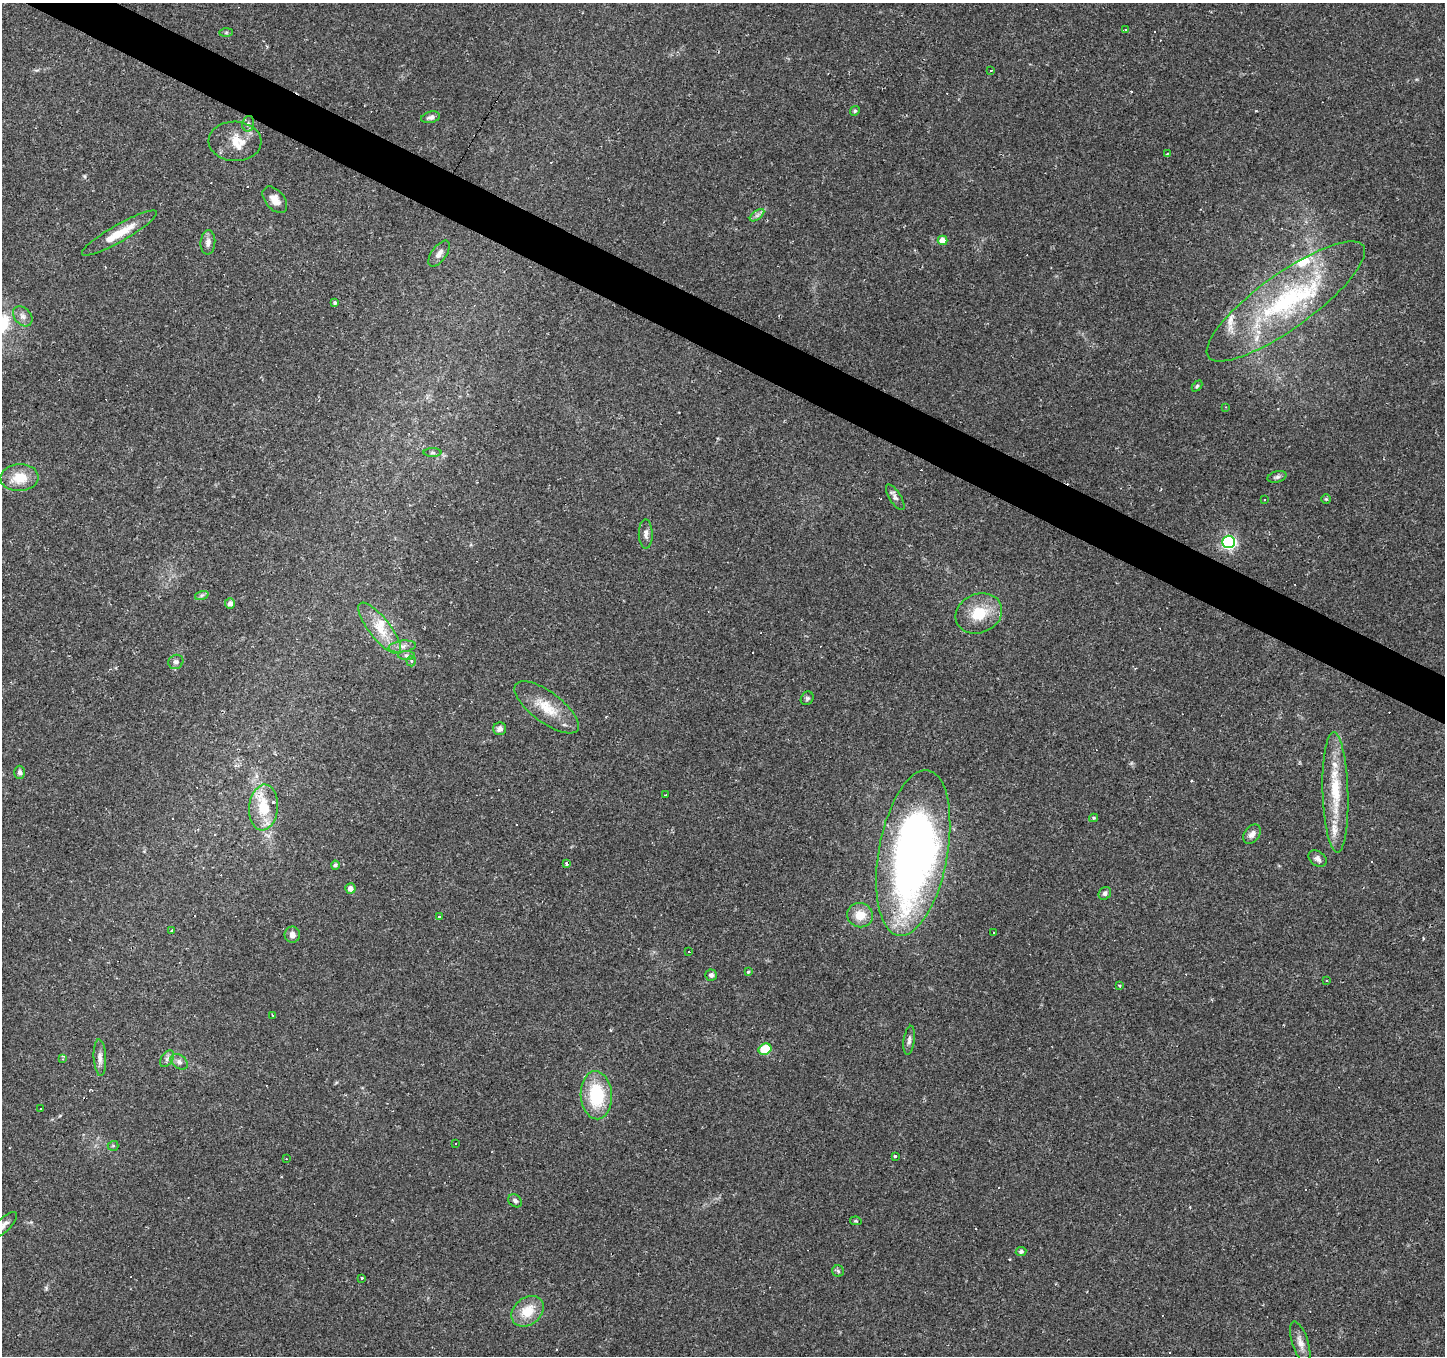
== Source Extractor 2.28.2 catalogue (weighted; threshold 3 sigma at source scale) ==
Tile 11 of 4 x 4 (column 3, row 3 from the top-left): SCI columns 2888-4330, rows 1547-2900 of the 5776 x 5869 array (HDU 1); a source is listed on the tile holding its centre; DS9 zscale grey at full resolution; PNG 1447 x 1358 px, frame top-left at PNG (2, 3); each listed source drawn as its Kron ellipse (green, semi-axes under 4 px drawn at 4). Shown black and unused: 3% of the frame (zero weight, under 2 of 3 exposures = <1% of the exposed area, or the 3 px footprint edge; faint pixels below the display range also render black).
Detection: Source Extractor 2.28.2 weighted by HDU 2 'WHT'; one run over the whole footprint, this tile lists its part. Background 0.0537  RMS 0.0043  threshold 0.0192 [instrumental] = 3 sigma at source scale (4.5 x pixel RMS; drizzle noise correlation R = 1.50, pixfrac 1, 0.0396/0.0396 arcsec/px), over >= 5 px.
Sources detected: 126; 37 cosmic-ray / hot-pixel residue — neither listed nor drawn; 8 inside a brighter listed object's ellipse — not listed separately; the other 81 listed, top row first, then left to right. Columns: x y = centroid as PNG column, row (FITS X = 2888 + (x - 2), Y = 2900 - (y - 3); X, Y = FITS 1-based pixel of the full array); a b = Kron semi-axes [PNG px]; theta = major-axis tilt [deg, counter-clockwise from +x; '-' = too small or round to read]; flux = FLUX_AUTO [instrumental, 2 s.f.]
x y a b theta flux
1126 30 3 3 - 0.61
226 32 7 4 1 0.6
991 71 3 3 - 0.74
855 111 5 4 - 0.62
431 117 9 5 13 1.4
248 124 8 6 77 1.1
235 141 26 20 -3 9.1
1167 154 4 4 - 0.55
275 200 15 9 -50 3.8
757 215 8 4 37 1.2
119 233 43 8 30 9.8
942 240 5 5 - 4.4
208 242 12 7 85 2.3
439 254 15 7 54 2.6
1286 301 95 27 36 62
335 303 4 4 - 0.75
23 316 11 8 -48 2.1
1197 386 6 4 46 0.57
1226 407 3 3 - 0.28
433 453 9 4 0 0.9
1277 477 10 5 16 1.2
19 478 19 13 4 8.9
895 497 14 5 -59 1.5
1326 499 5 5 - 0.59
1265 500 3 3 - 1.1
646 534 14 7 -88 2
1228 542 6 6 - 88
202 595 7 4 18 0.84
230 604 5 5 - 2.2
979 613 24 19 23 13
380 628 31 10 -52 9
402 646 14 6 7 2.2
406 656 9 4 -1 1.1
411 661 5 4 - 0.98
176 662 8 7 - 1.3
807 698 7 6 - 0.87
547 707 38 15 -37 12
500 729 6 6 - 1.9
20 772 6 5 - 1.2
1335 792 60 13 -88 19
665 795 3 2 - 0.61
263 807 23 14 84 12
1093 818 4 3 - 0.66
1252 834 11 7 53 2.2
913 853 84 34 80 250
1318 859 10 7 -37 1.6
567 863 4 3 - 0.74
335 865 4 4 - 1
350 889 5 5 - 2.6
1105 893 7 5 46 1.2
860 915 13 12 - 6.2
439 917 3 3 - 0.81
172 931 3 3 - 1.7
993 932 3 3 - 0.78
292 935 8 7 - 2.3
689 952 2 2 - 0.44
748 972 4 3 - 0.44
711 975 6 5 - 1.2
1326 980 2 2 - 0.32
1119 986 4 3 - 0.57
273 1015 4 3 - 0.46
909 1040 14 5 83 1.6
765 1049 7 5 25 19
100 1058 18 6 -87 2.4
63 1059 4 3 - 0.37
167 1059 9 5 55 1.4
179 1062 9 6 -37 1.6
596 1095 24 15 -87 23
41 1109 3 2 - 0.48
455 1144 2 2 - 0.36
113 1146 5 5 - 0.6
895 1156 3 3 - 0.68
286 1159 3 2 - 0.28
515 1201 7 6 - 1.2
856 1221 6 4 -12 0.53
4 1225 16 7 45 2.2
1021 1251 5 4 - 1
838 1271 6 5 - 0.82
362 1278 3 3 - 0.82
528 1311 18 13 39 9.4
1300 1342 22 8 -73 3.5
Isophote crosses this tile's border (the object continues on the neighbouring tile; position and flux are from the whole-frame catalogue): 1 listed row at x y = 4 1225